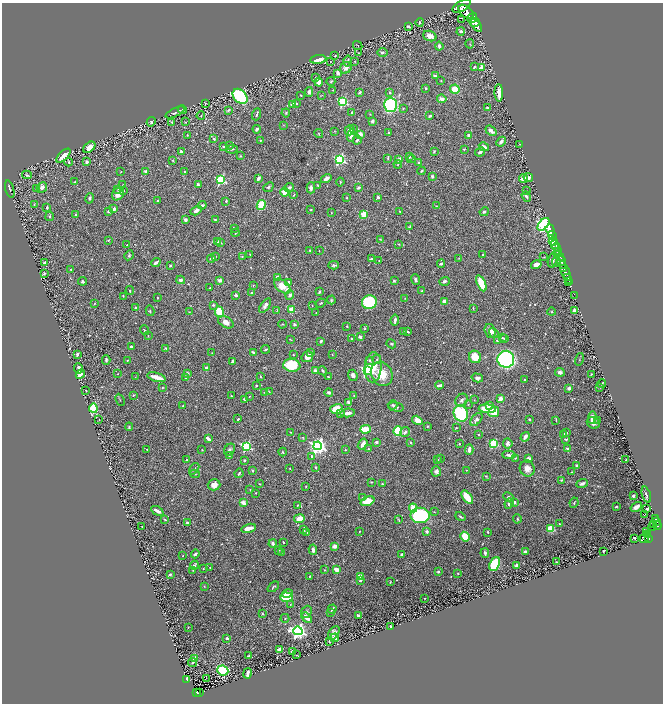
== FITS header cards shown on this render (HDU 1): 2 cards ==
NAXIS1  =                 1321
NAXIS2  =                 1403

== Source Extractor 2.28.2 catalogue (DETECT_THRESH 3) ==
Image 1321 x 1403 px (HDU 1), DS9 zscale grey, zoomed out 1/2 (1 PNG px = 2 x 2 image px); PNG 665 x 706 px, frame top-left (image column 1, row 1402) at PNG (2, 3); each listed source drawn as its Kron ellipse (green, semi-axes under 4 px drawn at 4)
Background 0.936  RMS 0.017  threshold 0.0514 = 3 sigma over >= 5 px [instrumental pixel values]
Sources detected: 646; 47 cannot appear on this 1/2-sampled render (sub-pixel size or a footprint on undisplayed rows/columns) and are neither listed nor drawn; of the other 599, the 500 brightest by FLUX_AUTO listed and drawn (99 fainter detections omitted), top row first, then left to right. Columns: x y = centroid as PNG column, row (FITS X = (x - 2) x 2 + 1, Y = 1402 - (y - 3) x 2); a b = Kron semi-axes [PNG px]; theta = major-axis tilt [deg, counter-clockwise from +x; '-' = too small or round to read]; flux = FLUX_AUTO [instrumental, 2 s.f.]
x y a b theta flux
462 6 10 5 28 7600
466 12 9 5 -42 6600
472 18 6 4 55 4200
462 19 2 1 - 5.3
420 22 4 3 - 4.2
475 22 5 2 - 2500
476 25 7 4 -50 4700
409 26 4 2 - 5
461 31 4 3 - 8.9
430 36 7 5 -19 21
470 44 4 2 - 2
358 46 5 1 - 1.6
439 46 4 3 - 8.6
359 53 3 2 - 2.4
383 53 5 4 - 7.3
335 56 4 3 - 3.3
318 59 8 3 8 33
348 61 5 4 - 6.7
355 61 2 2 - 3.3
330 62 2 1 - 1.9
475 67 3 2 - 6.9
481 67 4 3 - 9.4
346 68 6 5 - 22
338 73 3 2 - 34
435 76 4 3 - 8.3
316 77 2 2 - 2.9
331 81 4 3 - 3.7
441 81 3 2 - 1.8
319 82 4 3 - 24
426 88 3 3 - 3.1
455 89 4 4 - 54
333 90 3 2 - 1.8
309 92 5 3 - 10
360 92 4 3 - 6.4
390 92 3 3 - 3.7
499 93 9 3 -89 32
300 95 3 2 - 2.9
321 95 4 2 - 1.5
240 96 9 6 -45 340
442 99 5 3 - 16
343 102 3 3 - 300
205 104 3 2 - 2
293 104 3 3 - 14
297 104 3 2 - 2.8
390 105 7 6 - 320
488 108 3 3 - 8.5
403 109 4 2 - 2.4
182 110 4 3 - 3.1
228 110 4 3 - 4.8
175 112 10 3 26 7.8
352 112 3 2 - 2.1
286 113 4 3 - 3.6
257 114 6 2 70 6.2
370 114 3 2 - 1.9
201 116 4 2 - 2.2
430 116 3 2 - 6.3
373 121 2 2 - 30
151 122 5 4 - 4.4
172 122 3 2 - 2.6
185 122 4 2 - 1.5
284 125 3 2 - 1.8
353 128 3 2 - 3.1
257 129 4 3 - 9.9
350 130 5 5 - 26
334 131 4 2 - 1.8
491 131 6 3 -39 19
388 133 3 2 - 3.3
319 134 5 2 - 2.6
360 134 4 3 - 11
187 135 2 2 - 1.9
469 135 4 3 - 6.2
351 136 6 4 79 17
214 139 3 3 - 5.5
260 140 3 3 - 3.1
357 140 4 2 - 8.6
501 142 5 3 - 11
519 144 3 2 - 1.6
224 146 4 3 - 5
229 146 3 3 - 2.2
89 147 7 4 40 26
484 147 5 3 - 13
232 149 6 2 10 3.4
464 149 3 2 - 2.3
434 151 4 3 - 3
181 152 3 3 - 6.5
480 152 5 3 - 7.8
64 156 9 3 44 24
240 156 3 3 - 2.6
409 157 4 3 - 4.8
388 158 4 2 - 3.1
340 159 3 3 - 430
399 159 3 3 - 13
411 159 4 2 - 2.5
173 161 3 2 - 2
69 162 4 3 - 3.5
87 162 3 2 - 10
418 162 3 3 - 4.3
398 164 4 2 - 2.7
185 171 2 2 - 2.3
421 171 4 2 - 3
121 172 2 2 - 2.2
146 172 2 2 - 35
27 175 5 2 - 3.2
432 176 4 3 - 5.6
528 177 5 3 - 13
258 178 4 2 - 11
326 178 5 3 - 14
524 179 4 3 - 23
221 180 3 3 - 290
75 182 3 2 - 3.2
340 182 4 3 - 2.5
198 184 4 3 - 4.9
123 185 2 2 - 1.5
318 186 3 2 - 2.3
42 187 6 5 - 14
268 187 5 3 - 4.4
289 187 5 3 - 9
37 188 4 3 - 3.6
311 188 5 4 - 13
358 188 3 2 - 6.8
10 189 9 3 -74 4.4
118 189 3 2 - 1.9
123 190 3 3 - 4.4
526 191 3 2 - 3.3
285 192 4 3 - 44
118 194 7 5 51 26
294 195 3 2 - 3.2
526 196 6 3 -54 6.2
347 197 3 2 - 2.1
378 197 2 2 - 19
90 198 5 3 - 5.5
158 201 2 2 - 4.9
226 201 3 2 - 3.9
34 205 3 2 - 3
202 205 4 3 - 6
261 205 5 4 - 110
436 206 3 2 - 1.8
47 207 3 3 - 5.9
114 209 3 3 - 7.8
311 210 2 2 - 2.2
108 211 3 3 - 4.7
196 211 6 3 30 15
400 211 3 2 - 2
484 212 5 3 - 6.5
331 213 2 2 - 1.5
364 214 3 2 - 93
75 215 3 2 - 3.8
50 216 5 3 - 4.3
215 219 3 3 - 3.7
185 220 3 3 - 6.5
543 224 7 4 50 1200
409 227 4 2 - 2.4
234 228 3 2 - 1.8
550 230 6 3 -72 2400
235 233 4 2 - 2.8
552 236 4 2 - 14000
380 239 4 2 - 2.4
108 240 3 3 - 1.8
218 242 3 2 - 6.8
553 242 4 2 - 840
220 243 3 2 - 2.9
398 244 4 2 - 2.9
554 244 4 2 - 620
127 245 3 2 - 1.8
556 247 4 2 - 1000
310 250 2 2 - 3.6
319 251 2 1 - 1.6
558 252 4 2 - 510
483 254 3 3 - 2.3
129 255 5 3 - 3.9
250 255 3 2 - 1.5
242 256 3 2 - 2.5
559 256 6 3 -47 1500
215 257 3 2 - 2.9
544 257 3 2 - 2
459 258 3 3 - 2.1
211 259 4 2 - 7
371 259 4 3 - 5.5
553 260 7 4 76 10
379 261 3 2 - 2.6
45 262 3 2 - 5
556 262 5 4 - 5.3
562 262 6 3 -77 3900
156 263 5 2 - 9.9
441 264 4 2 - 5.7
334 265 5 3 - 5.6
536 265 5 3 - 21
170 266 3 3 - 3.2
564 268 2 2 - 910
71 270 2 2 - 3.7
566 272 12 2 -69 2200
44 273 3 2 - 4.4
277 277 4 4 - 9.7
567 278 3 2 - 470
181 280 4 3 - 8.9
220 280 4 3 - 12
415 280 5 3 - 8
83 281 4 3 - 5.2
394 281 3 3 - 3.8
445 281 5 3 - 7.7
289 282 4 3 - 8.5
569 282 2 1 - 270
481 283 8 4 -66 71
253 285 2 2 - 2.3
282 286 9 5 -39 59
210 288 2 2 - 2.5
130 291 4 3 - 2.7
422 291 3 3 - 2.8
319 292 4 2 - 4.2
251 293 3 2 - 3.1
236 295 3 2 - 8.2
290 295 5 3 - 8.4
123 296 3 2 - 1.9
575 296 4 1 - 35
157 297 2 1 - 1.8
405 298 2 2 - 1.7
331 300 4 3 - 3.5
444 301 3 3 - 22
369 302 7 7 - 210
95 303 3 2 - 2
321 303 5 2 - 3
213 305 3 2 - 4.2
312 305 3 2 - 1.8
265 306 8 4 54 12
136 308 4 3 - 7.1
473 308 4 2 - 2.8
291 310 3 2 - 90
150 311 5 3 - 3.1
277 311 3 2 - 1.7
574 311 3 3 - 28
189 312 3 2 - 1.5
219 312 5 4 - 93
552 312 4 3 - 3.2
316 313 2 1 - 2.1
395 320 5 2 - 9.6
226 322 8 5 -30 24
282 324 4 2 - 2.5
295 324 4 3 - 4.4
347 326 3 2 - 2.4
365 329 3 2 - 2.3
144 330 5 2 - 3.3
403 331 3 2 - 1.5
490 331 7 5 -75 17
408 332 3 2 - 3
494 333 5 4 - 9.1
148 336 3 2 - 1.6
360 337 3 3 - 10
502 338 2 2 - 3.1
351 339 3 2 - 2.5
504 339 4 3 - 3.6
291 340 4 2 - 1.9
497 340 3 3 - 4.1
321 341 3 3 - 7.1
391 344 5 4 - 4.2
131 346 2 2 - 5.2
166 348 4 3 - 4.2
266 349 4 3 - 4.6
253 352 4 2 - 4.6
212 353 3 2 - 1.5
311 353 3 2 - 8.2
77 354 3 2 - 5.2
332 354 3 2 - 1.6
293 355 2 2 - 3.5
307 357 6 5 - 23
475 357 6 6 - 47
377 359 5 3 - 4.2
506 359 8 8 - 1200
579 359 6 1 75 2.3
106 360 4 2 - 5.6
127 360 3 2 - 2.4
369 360 3 2 - 6.2
232 361 4 2 - 7.3
292 365 8 6 -8 110
373 367 15 8 86 55
206 368 2 2 - 17
78 369 5 3 - 13
367 370 4 3 - 540
315 371 3 3 - 11
323 371 5 3 - 4.5
560 372 5 3 - 11
187 373 3 3 - 11
80 374 5 3 - 31
117 374 2 1 - 1.8
382 374 13 10 -60 58
591 374 2 2 - 2.3
353 375 5 4 - 12
260 376 3 2 - 3
135 377 2 2 - 1.6
156 377 9 3 -16 47
185 377 4 3 - 6.3
328 377 2 2 - 3.7
477 378 6 4 -16 11
524 380 2 2 - 2.4
602 383 4 3 - 4.5
256 385 2 2 - 2.7
439 385 4 2 - 15
162 387 4 3 - 2.6
599 387 3 3 - 2.8
569 388 3 3 - 6.4
86 391 2 2 - 2
264 392 4 3 - 2.5
269 392 4 3 - 3
329 392 4 3 - 7.8
133 395 4 3 - 2.8
232 396 3 2 - 1.9
354 396 3 2 - 2
249 397 2 2 - 2
244 399 3 3 - 4.4
501 399 3 2 - 50
120 400 6 1 -66 2.1
461 400 7 5 50 10
474 400 3 2 - 1.7
349 403 4 2 - 12
468 404 3 2 - 1.9
393 405 5 4 - 4.8
183 406 3 2 - 2
489 406 3 3 - 36
396 407 8 4 -14 7.6
93 408 4 3 - 200
336 409 6 5 - 63
487 409 8 4 -4 78
494 412 5 5 - 74
341 413 3 3 - 3.1
348 413 7 3 7 14
461 413 8 7 - 260
592 418 6 4 88 24
238 419 3 2 - 3.4
476 419 7 4 50 9.8
529 419 2 2 - 3.5
99 420 2 1 - 1.7
417 420 5 3 - 39
556 420 4 2 - 1.5
597 420 4 3 - 4.2
593 423 7 5 -32 15
427 426 3 2 - 1.8
129 427 4 3 - 3.8
456 428 4 2 - 2.1
365 429 5 3 - 75
398 431 5 4 - 160
290 432 2 2 - 2.4
405 432 5 3 - 7.5
566 433 3 3 - 3.4
478 434 2 2 - 2
564 434 3 3 - 6.5
303 437 3 3 - 3
525 437 5 3 - 16
208 439 4 2 - 13
566 439 3 3 - 4.4
376 442 3 3 - 7
411 443 3 2 - 3.2
508 443 5 5 - 14
363 444 6 3 55 20
459 444 3 3 - 2.5
493 444 3 3 - 190
246 446 3 3 - 390
318 446 4 4 - 1300
147 449 2 2 - 2.3
368 449 4 3 - 3.4
469 449 5 3 - 14
568 449 3 2 - 9.5
202 450 3 2 - 2.5
230 450 6 5 - 7.3
345 450 2 2 - 2.6
283 452 4 2 - 2.8
509 455 7 3 -2 10
229 456 4 3 - 2.7
312 456 3 3 - 6.6
440 458 3 2 - 2.7
515 458 3 3 - 2.7
528 458 4 3 - 8.6
186 460 3 2 - 3.1
244 460 3 2 - 3.6
437 460 3 3 - 5.3
626 460 2 1 - 1.7
577 465 3 2 - 5.5
316 467 3 3 - 3.3
290 468 2 2 - 1.6
194 469 6 3 53 5.9
527 469 8 7 - 24
466 470 2 2 - 2.3
253 471 4 3 - 4.2
436 471 5 5 - 11
572 472 3 2 - 2.5
239 473 5 2 - 3.4
195 474 5 2 - 2.6
486 476 3 2 - 2.6
561 480 3 2 - 2.9
371 482 2 2 - 2.4
582 483 6 3 18 15
259 484 2 1 - 2.2
382 484 3 2 - 2.7
214 485 6 5 - 22
306 486 3 2 - 2.8
250 489 2 2 - 2
255 493 2 2 - 1.5
646 495 8 3 -73 6.9
633 496 2 2 - 10
467 497 8 3 -54 87
508 497 5 4 - 5.6
362 498 3 2 - 3.5
367 501 7 4 20 44
514 502 2 2 - 22
243 503 2 2 - 60
509 503 5 3 - 8.6
574 503 5 3 - 3.7
297 505 3 2 - 1.9
616 507 2 2 - 3.2
636 507 6 3 33 21
413 508 4 3 - 58
647 509 3 2 - 12
157 511 7 3 -27 16
434 512 3 2 - 1.9
645 514 2 1 - 2.2
420 515 9 8 - 360
460 517 5 2 - 4.2
299 519 5 4 - 50
517 519 4 2 - 3
655 519 3 2 - 250
165 520 4 2 - 2.2
399 520 4 2 - 2.6
656 521 4 2 - 290
187 523 4 3 - 4.2
559 524 2 2 - 2.3
653 524 3 2 - 340
142 526 2 1 - 2.2
653 526 5 2 - 430
657 526 4 3 - 680
248 528 7 3 14 26
551 529 4 3 - 110
303 530 2 2 - 7.7
359 531 2 1 - 2
646 531 2 2 - 170
307 532 2 1 - 1.7
427 532 3 3 - 7.1
488 532 2 2 - 2.7
647 534 2 2 - 180
465 537 5 3 - 100
635 538 2 2 - 5.2
644 538 5 4 - 770
648 538 3 2 - 550
283 542 2 2 - 2.8
273 543 4 3 - 11
335 546 4 3 - 18
278 550 3 2 - 3.3
313 550 5 3 - 12
525 551 3 2 - 8.4
604 551 3 2 - 3.3
281 553 3 2 - 1.5
485 553 5 3 - 6.5
195 554 4 3 - 7.6
402 554 2 2 - 4.3
183 555 2 2 - 1.7
556 562 2 2 - 1.9
495 564 7 5 68 210
194 565 4 3 - 6.1
517 565 3 3 - 8.8
210 567 2 1 - 1.5
203 569 2 2 - 2.3
336 569 3 2 - 38
193 570 3 2 - 1.7
325 570 3 2 - 2.2
438 571 3 2 - 4.6
458 573 2 2 - 2.9
170 574 3 2 - 4.6
310 576 2 2 - 2.5
360 577 4 3 - 52
360 581 3 2 - 4.2
390 582 3 2 - 2.3
204 586 3 3 - 2.3
273 587 6 2 40 4.3
287 594 5 3 - 14
286 597 6 4 -2 140
425 598 2 1 - 1.8
290 604 3 2 - 1.9
332 609 5 2 - 5.1
306 612 6 5 - 8.1
330 612 2 2 - 2.2
262 614 3 3 - 3.5
358 615 3 2 - 5.3
285 618 4 3 - 3.3
307 618 6 3 -44 28
391 626 2 2 - 7.9
188 627 2 1 - 1.6
298 631 5 4 - 1100
334 633 7 4 55 15
227 638 2 2 - 6.2
335 638 4 3 - 13
329 642 2 1 - 2.3
280 649 4 3 - 25
292 651 3 2 - 6.8
296 655 3 1 - 2.2
249 656 3 2 - 4.6
195 658 2 2 - 87
192 663 4 2 - 2.6
223 670 5 5 - 160
248 673 5 2 - 15
206 678 2 1 - 5.8
187 680 4 3 - 150
196 692 3 2 - 86
199 692 2 1 - 13
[99 fainter detections neither listed nor drawn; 47 sub-pixel or undisplayed-footprint detections neither listed nor drawn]